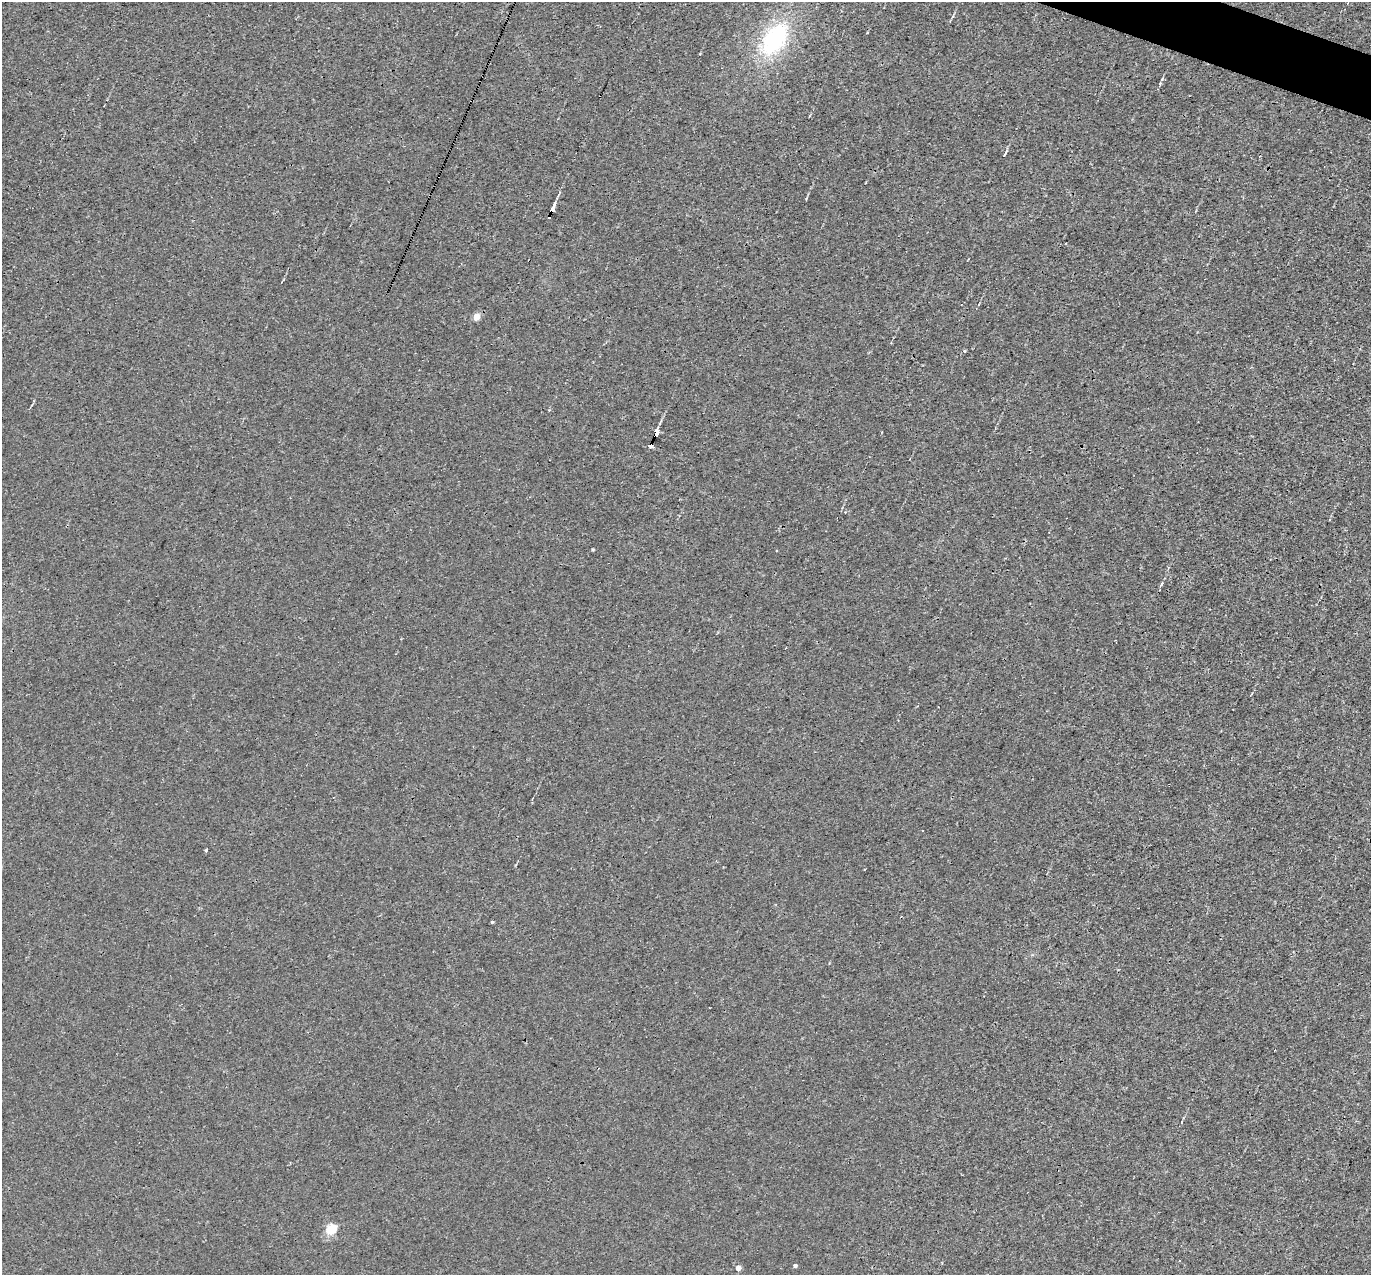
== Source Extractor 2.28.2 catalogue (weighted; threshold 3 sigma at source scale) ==
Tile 10 of 4 x 4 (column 2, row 3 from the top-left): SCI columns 1370-2738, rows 1540-2812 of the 5475 x 5491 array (HDU 1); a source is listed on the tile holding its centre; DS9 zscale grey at full resolution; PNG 1373 x 1277 px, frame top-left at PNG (2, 2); no overlay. Shown black and unused: <1% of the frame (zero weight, under 3 of 4 exposures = <1% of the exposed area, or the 3 px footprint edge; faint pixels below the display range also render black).
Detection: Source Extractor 2.28.2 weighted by HDU 2 'WHT'; one run over the whole footprint, this tile lists its part. Background 0.0011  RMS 0.0017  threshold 0.00757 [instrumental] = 3 sigma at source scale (4.5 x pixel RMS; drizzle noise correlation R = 1.50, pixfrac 1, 0.05/0.05 arcsec/px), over >= 5 px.
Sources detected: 17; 2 cosmic-ray / hot-pixel residue — not listed; the other 15 listed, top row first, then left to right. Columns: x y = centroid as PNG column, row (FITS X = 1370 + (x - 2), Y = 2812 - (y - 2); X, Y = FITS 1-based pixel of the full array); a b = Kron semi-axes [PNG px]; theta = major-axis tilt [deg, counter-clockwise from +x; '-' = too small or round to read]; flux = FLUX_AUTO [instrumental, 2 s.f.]
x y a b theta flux
775 39 46 26 55 16
1004 155 5 3 - 0.2
551 210 4 3 - 24
477 317 4 4 - 3.3
965 351 3 3 - 0.26
656 432 6 3 74 18
651 445 5 4 - 9.1
593 550 3 3 - 0.2
1161 584 6 3 70 0.21
206 850 3 3 - 0.22
492 922 3 3 - 0.29
331 1229 5 5 - 11
1179 1260 3 2 - 0.15
795 1266 4 3 - 0.41
738 1268 4 4 - 1.3
Overlapping masked pixels (flux is a lower limit): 3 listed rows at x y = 551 210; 656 432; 651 445